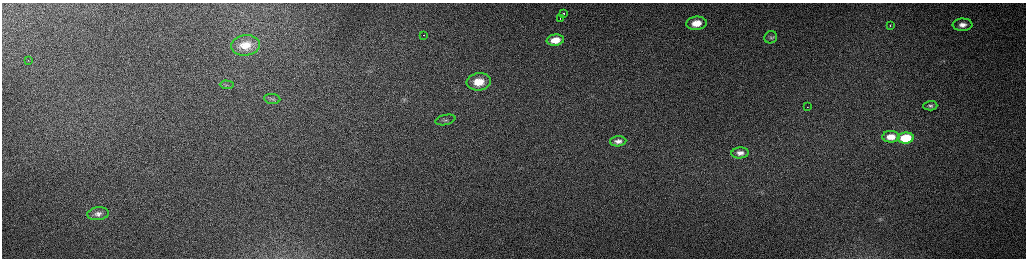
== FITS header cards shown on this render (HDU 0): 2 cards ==
NAXIS1  =                 2048 /fastest changing axis
NAXIS2  =                  512 /next to fastest changing axis

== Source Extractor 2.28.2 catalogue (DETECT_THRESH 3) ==
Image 2048 x 512 px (HDU 0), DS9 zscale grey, zoomed out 1/2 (1 PNG px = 2 x 2 image px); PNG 1028 x 260 px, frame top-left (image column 1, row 511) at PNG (2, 3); each listed source drawn as its Kron ellipse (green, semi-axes under 4 px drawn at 4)
Background 163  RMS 1.5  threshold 4.51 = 3 sigma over >= 5 px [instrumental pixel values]
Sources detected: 22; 1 cannot appear on this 1/2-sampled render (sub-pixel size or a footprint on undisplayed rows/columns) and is neither listed nor drawn; the other 21 listed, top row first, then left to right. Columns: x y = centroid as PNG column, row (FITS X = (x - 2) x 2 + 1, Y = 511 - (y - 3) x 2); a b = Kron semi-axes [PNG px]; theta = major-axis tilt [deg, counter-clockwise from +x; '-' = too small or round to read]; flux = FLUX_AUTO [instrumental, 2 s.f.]
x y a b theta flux
564 13 2 2 - 930
560 18 2 1 - 310
696 23 10 6 8 5700
963 25 10 6 2 2100
890 26 2 2 - 540
424 35 2 1 - 350
771 37 6 6 - 850
555 40 9 5 7 3900
245 45 14 10 6 6400
28 60 2 1 - 240
479 82 12 8 7 7500
227 85 7 2 -3 330
272 99 8 5 -7 760
930 106 7 4 2 740
807 107 2 1 - 280
445 120 10 5 12 1000
891 137 8 5 0 3600
906 138 8 5 4 11000
618 141 8 5 4 1500
740 153 8 5 5 1800
98 214 11 6 6 1600
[1 sub-pixel or undisplayed-footprint detection neither listed nor drawn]